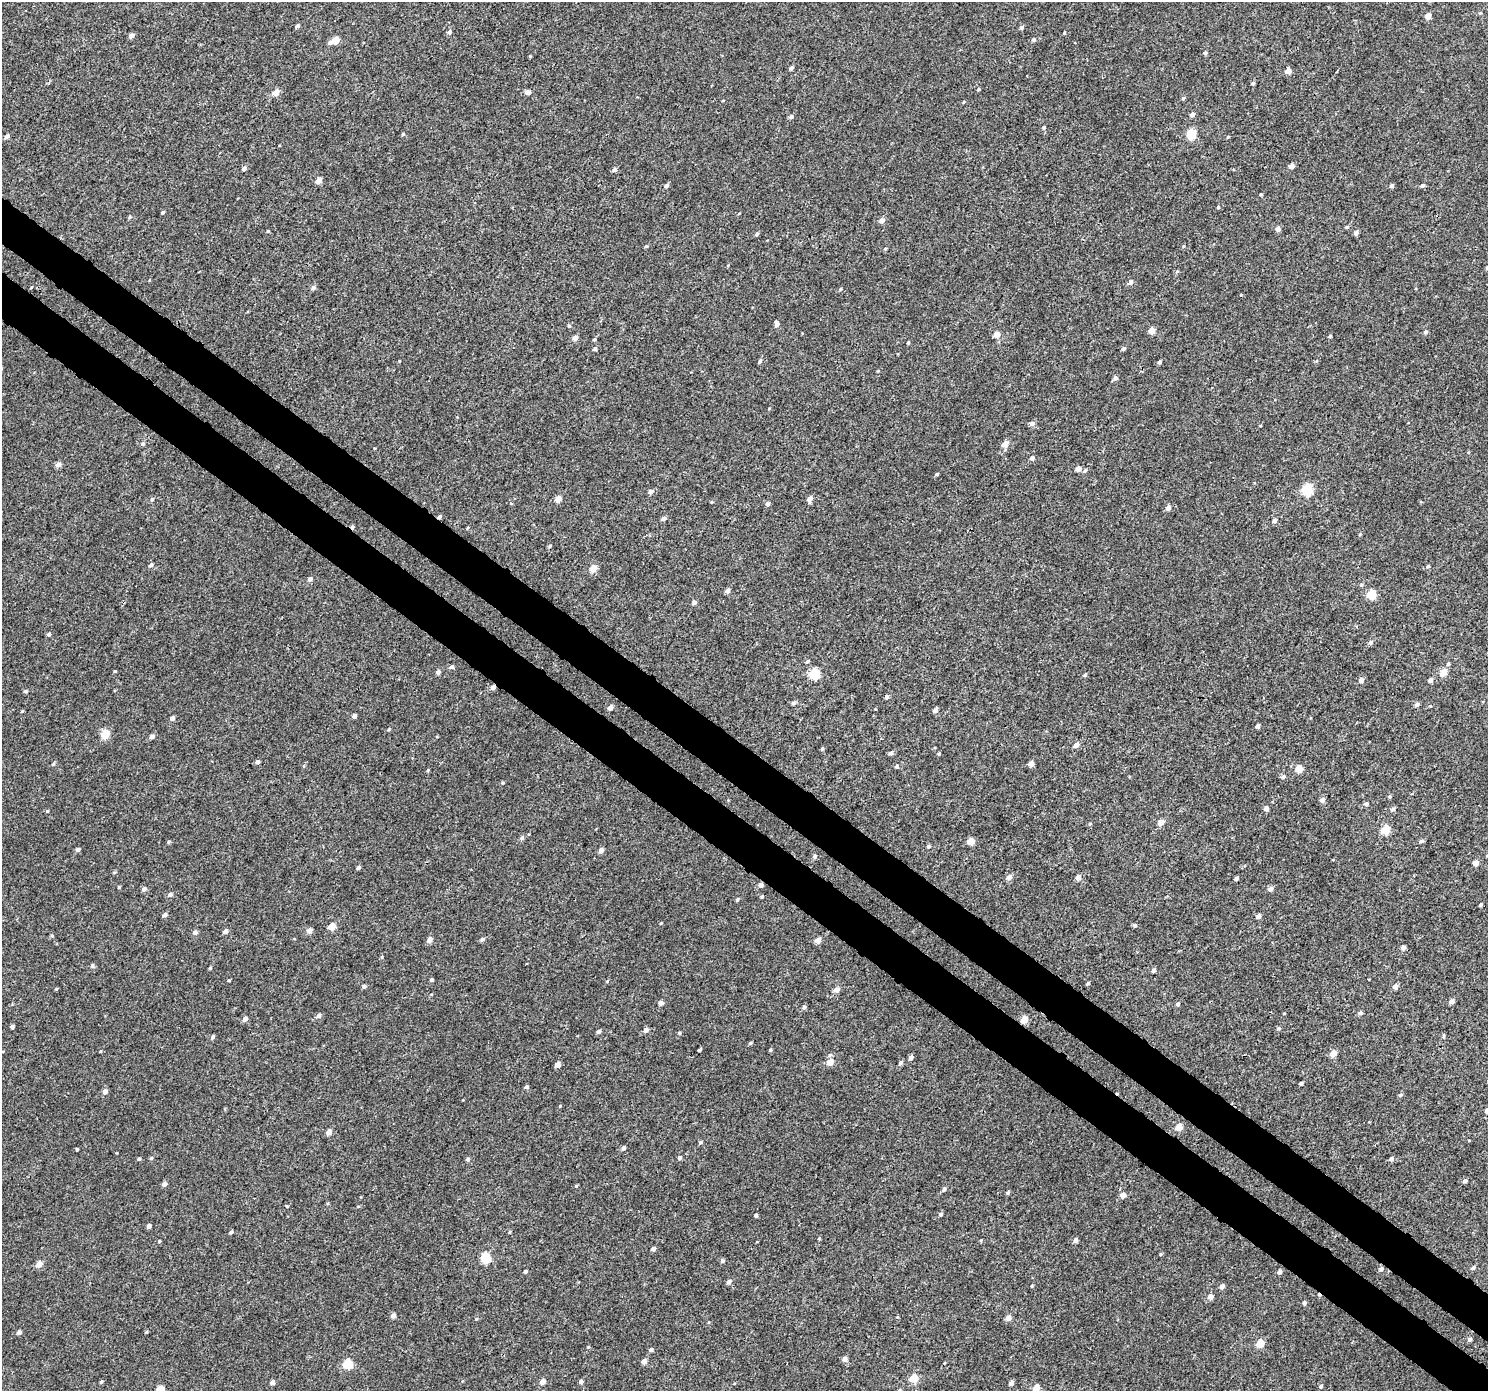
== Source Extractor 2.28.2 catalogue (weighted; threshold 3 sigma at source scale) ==
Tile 6 of 4 x 4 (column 2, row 2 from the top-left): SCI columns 1525-3010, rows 3000-4388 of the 6026 x 6065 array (HDU 1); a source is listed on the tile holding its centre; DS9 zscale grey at full resolution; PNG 1490 x 1393 px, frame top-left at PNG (2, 2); no overlay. Shown black and unused: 7% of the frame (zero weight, under 3 of 4 exposures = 5% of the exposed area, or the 3 px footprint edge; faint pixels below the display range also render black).
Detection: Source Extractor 2.28.2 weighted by HDU 2 'WHT'; one run over the whole footprint, this tile lists its part. Background 0.00277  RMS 0.0022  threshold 0.00975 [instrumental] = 3 sigma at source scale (4.5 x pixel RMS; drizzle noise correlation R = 1.50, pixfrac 1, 0.0396/0.0396 arcsec/px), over >= 5 px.
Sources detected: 273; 3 cosmic-ray / hot-pixel residue — not listed; the other 270 listed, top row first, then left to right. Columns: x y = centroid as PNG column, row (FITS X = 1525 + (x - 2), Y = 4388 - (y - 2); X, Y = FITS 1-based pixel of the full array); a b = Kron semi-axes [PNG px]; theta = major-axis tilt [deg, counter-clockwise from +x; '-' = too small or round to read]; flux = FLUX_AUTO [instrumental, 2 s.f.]
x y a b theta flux
1428 16 7 6 - 0.96
298 26 4 4 - 0.5
1021 27 4 4 - 0.51
449 32 5 5 - 0.54
1064 33 4 3 - 0.19
132 35 5 4 - 1.1
1034 40 6 5 - 0.43
335 41 7 4 22 3.8
1205 53 5 4 - 0.42
530 56 3 3 - 0.19
791 68 4 3 - 0.55
1288 71 5 4 - 2.1
1253 83 4 4 - 0.36
978 89 4 3 - 0.28
528 92 5 4 - 1.1
276 93 5 4 - 2.4
1183 98 5 4 - 0.3
964 102 4 3 - 0.19
1192 114 5 4 - 0.77
791 116 5 5 - 0.5
1044 127 5 4 - 0.29
403 134 4 4 - 0.29
1191 134 5 5 - 10
7 137 5 4 - 0.58
1228 137 5 3 - 0.18
1291 166 4 4 - 1.4
244 168 5 4 - 0.72
614 170 5 4 - 0.65
319 180 5 4 - 1.9
1422 185 5 4 - 0.42
666 186 5 4 - 0.62
1391 186 4 4 - 0.67
1261 194 3 3 - 0.28
1218 207 4 4 - 0.25
163 212 4 3 - 0.33
130 217 4 4 - 0.27
882 220 5 4 - 1.2
1347 227 4 3 - 0.3
1278 229 5 5 - 0.84
268 231 4 3 - 0.21
1356 233 4 4 - 0.84
757 234 5 4 - 0.32
646 246 4 4 - 0.23
1183 246 5 3 - 0.2
885 249 4 3 - 0.24
1131 282 6 5 - 0.66
313 288 5 5 - 0.66
840 289 5 3 - 0.2
777 324 6 5 - 0.74
569 326 5 4 - 0.32
1152 330 4 4 - 2.5
1426 332 5 5 - 0.54
997 334 4 4 - 2.4
1330 336 4 4 - 0.28
575 338 4 4 - 1.4
594 339 4 4 - 0.26
908 343 4 3 - 0.2
595 349 4 4 - 0.54
1123 349 4 4 - 0.49
760 362 5 4 - 0.32
1160 362 4 3 - 0.52
1115 378 5 4 - 0.61
769 408 4 3 - 0.14
1032 423 5 5 - 0.8
143 444 5 5 - 0.39
1005 444 5 5 - 2.2
1032 458 5 5 - 0.6
58 465 5 5 - 1.1
1078 469 5 4 - 1.2
1085 471 6 4 38 0.41
937 474 3 3 - 0.27
1307 490 5 5 - 17
651 491 5 4 - 0.92
152 499 5 4 - 0.31
558 499 5 4 - 2.3
810 499 7 4 81 1.1
768 504 5 5 - 0.52
1168 508 5 4 - 1.2
439 517 4 3 - 0.46
663 519 5 4 - 0.78
1274 521 5 4 - 0.65
467 528 5 3 - 0.16
1360 534 5 3 - 0.21
550 546 5 4 - 0.28
151 565 6 4 44 0.49
1428 566 4 4 - 0.31
593 568 5 4 - 3
310 579 5 5 - 0.64
1361 585 5 4 - 0.28
728 591 5 4 - 0.82
1371 595 5 5 - 8.9
694 602 5 5 - 0.67
48 634 4 4 - 0.46
1370 642 6 5 - 0.55
1448 664 5 4 - 0.28
452 667 5 5 - 0.53
115 671 4 3 - 0.19
438 672 4 4 - 0.73
1443 672 5 5 - 3.2
815 674 5 5 - 14
1085 675 4 4 - 0.36
1361 680 5 5 - 0.97
1430 680 4 4 - 0.95
493 687 4 4 - 0.95
25 691 5 4 - 0.36
887 697 4 4 - 0.55
794 703 5 4 - 0.54
1417 705 6 5 - 0.55
610 707 5 4 - 1
935 710 5 4 - 0.84
22 711 3 3 - 0.17
354 716 4 4 - 0.82
172 718 5 4 - 0.71
1258 726 4 4 - 0.65
105 734 5 5 - 6
152 736 5 4 - 0.78
1076 745 5 5 - 1.1
822 748 4 4 - 0.3
891 753 5 4 - 0.56
939 754 4 3 - 0.24
257 762 4 4 - 0.57
53 764 5 4 - 0.31
1031 764 4 4 - 1.5
897 766 5 4 - 0.41
1299 769 5 4 - 3.8
428 770 5 3 - 0.19
1283 777 6 5 - 0.45
1390 796 5 4 - 0.3
1322 800 4 4 - 1.1
1366 804 6 5 - 0.4
1266 808 4 4 - 0.98
1393 809 6 4 16 0.41
47 811 4 4 - 0.21
1161 822 5 4 - 1.8
1090 823 5 3 - 0.21
1385 830 5 5 - 7.4
522 838 5 5 - 0.47
971 841 5 4 - 4.1
1421 841 5 4 - 0.48
168 842 5 3 - 0.21
928 846 4 4 - 0.41
78 850 4 4 - 0.58
601 850 4 4 - 1.3
814 856 5 5 - 0.48
1476 863 4 4 - 1.5
358 868 4 3 - 0.53
1009 877 5 5 - 1.2
1078 877 5 4 - 1.2
1236 878 4 3 - 0.6
761 885 4 4 - 0.99
119 887 4 3 - 0.21
144 889 5 5 - 0.66
1271 889 5 5 - 0.89
170 894 5 4 - 0.56
762 897 4 3 - 0.26
737 900 4 3 - 0.32
1481 904 3 3 - 0.33
165 915 5 4 - 0.7
1259 916 5 4 - 1.1
661 923 3 3 - 0.16
332 927 5 4 - 3.1
225 931 4 4 - 0.85
309 931 5 4 - 1.2
195 932 5 4 - 0.78
52 936 4 3 - 0.23
482 939 5 4 - 0.48
430 940 5 4 - 1.4
817 940 5 4 - 1.5
1403 947 4 4 - 0.74
382 957 5 3 - 0.24
92 966 6 4 75 0.37
210 968 4 3 - 0.23
1154 970 4 4 - 0.72
229 980 3 3 - 0.24
431 980 4 3 - 0.38
1088 983 4 3 - 0.33
364 986 4 4 - 0.54
1395 986 4 4 - 1.2
56 989 5 3 - 0.17
837 989 5 5 - 1.2
1452 1001 5 4 - 0.91
661 1003 4 4 - 0.91
1177 1004 4 4 - 0.53
804 1007 5 5 - 0.41
1284 1013 4 2 - 0.15
1360 1013 4 4 - 0.58
319 1015 5 4 - 0.79
245 1019 5 4 - 1
1024 1020 5 4 - 3.9
12 1026 4 3 - 0.53
1279 1028 5 4 - 0.3
646 1030 4 4 - 0.97
598 1032 5 4 - 0.47
680 1033 5 3 - 0.23
1444 1035 6 4 89 0.23
213 1037 4 4 - 0.46
750 1043 5 4 - 0.28
699 1050 3 3 - 0.4
771 1050 4 4 - 0.28
1333 1053 5 4 - 2.4
830 1055 5 5 - 0.33
911 1058 5 4 - 0.84
830 1062 5 5 - 2.2
900 1063 6 4 62 0.49
558 1065 4 4 - 1.4
1301 1083 4 3 - 0.44
526 1087 4 4 - 0.44
105 1092 5 5 - 0.95
1401 1095 5 4 - 0.32
560 1106 4 3 - 0.16
1487 1110 5 5 - 0.65
1179 1127 5 4 - 3.1
329 1132 5 4 - 1.5
701 1142 4 4 - 0.31
623 1148 4 4 - 0.64
77 1149 3 2 - 0.24
151 1158 4 4 - 0.29
679 1158 5 4 - 0.45
139 1159 4 4 - 0.29
468 1159 5 4 - 0.41
1391 1159 5 4 - 0.63
1465 1181 5 4 - 0.56
164 1184 4 4 - 0.88
576 1186 4 4 - 0.19
944 1189 5 5 - 0.33
1008 1193 4 4 - 0.34
1123 1195 5 4 - 1.3
287 1206 5 3 - 0.18
941 1214 5 4 - 0.39
756 1215 4 3 - 0.47
149 1226 4 4 - 0.78
231 1232 4 3 - 0.41
509 1232 5 3 - 0.18
1075 1240 5 4 - 0.77
159 1241 4 3 - 0.24
653 1249 4 4 - 0.62
1160 1254 5 3 - 0.22
486 1258 5 5 - 12
722 1261 5 5 - 0.44
39 1264 5 5 - 1.9
1473 1268 5 4 - 0.45
1381 1269 5 5 - 0.54
525 1271 4 3 - 0.39
1279 1272 4 4 - 0.71
729 1282 5 5 - 0.64
1032 1286 4 3 - 0.18
1222 1286 5 4 - 0.89
1210 1297 4 4 - 1.6
1304 1302 4 4 - 0.46
393 1315 5 5 - 0.74
897 1317 4 4 - 0.2
1008 1318 4 4 - 1.6
476 1319 4 3 - 0.18
19 1332 4 4 - 0.73
146 1332 4 4 - 0.22
1470 1339 5 4 - 0.52
1260 1343 5 5 - 5.4
588 1347 4 4 - 0.18
651 1350 4 4 - 0.45
845 1359 5 5 - 1
644 1361 5 5 - 1.1
348 1364 5 5 - 9.4
914 1378 5 4 - 6.3
101 1381 5 4 - 0.26
543 1382 4 4 - 1.6
581 1382 4 4 - 0.65
272 1383 4 4 - 1
1011 1383 5 5 - 0.66
1321 1386 5 4 - 0.34
1036 1388 5 4 - 3.5
Overlapping masked pixels (flux is a lower limit): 4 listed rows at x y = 439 517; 493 687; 761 885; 1024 1020
Isophote crosses this tile's border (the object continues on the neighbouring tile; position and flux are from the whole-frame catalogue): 2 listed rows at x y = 1487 1110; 1036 1388
Unlisted compact peaks at least as high as the median listed source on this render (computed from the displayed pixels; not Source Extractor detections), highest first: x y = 1135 925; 503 783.